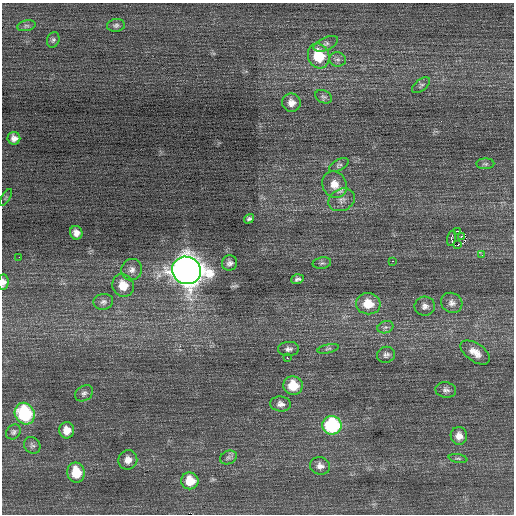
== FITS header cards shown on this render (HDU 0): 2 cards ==
NAXIS1  =                  512 / Axis length
NAXIS2  =                  512 / Axis length

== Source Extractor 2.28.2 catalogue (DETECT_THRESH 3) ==
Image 512 x 512 px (HDU 0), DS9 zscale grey, 1 PNG px = 1 image px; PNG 516 x 516 px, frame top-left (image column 1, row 512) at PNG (2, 3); each listed source drawn as its Kron ellipse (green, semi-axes under 4 px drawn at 4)
Background 0.28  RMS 0.74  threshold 2.23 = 3 sigma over >= 5 px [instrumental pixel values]
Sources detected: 58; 1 with non-positive FLUX_AUTO (blend fragments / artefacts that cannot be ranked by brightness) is neither listed nor drawn; the other 57 listed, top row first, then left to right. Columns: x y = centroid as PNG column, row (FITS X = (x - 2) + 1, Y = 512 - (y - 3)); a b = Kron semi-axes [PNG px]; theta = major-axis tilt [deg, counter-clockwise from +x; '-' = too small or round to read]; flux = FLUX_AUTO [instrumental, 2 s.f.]
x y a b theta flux
116 25 9 6 7 140
26 26 9 5 12 130
53 40 8 6 71 120
326 44 13 6 23 220
319 56 13 10 -71 1800
338 59 8 7 - 170
421 85 10 5 38 130
323 97 9 6 -27 120
291 103 9 9 - 350
14 138 6 6 - 250
485 164 9 5 2 110
339 165 10 5 30 130
334 184 14 12 -64 640
6 197 9 4 57 82
342 200 14 11 25 370
249 219 5 4 - 110
458 231 4 2 - 230
76 233 7 6 - 300
461 236 3 2 - 38
451 238 8 3 76 230
458 245 3 2 - 230
482 255 4 3 - 44
19 257 2 2 - 28
392 261 3 2 - 190
230 263 8 7 - 180
322 263 9 5 9 110
132 270 11 10 - 310
187 270 14 13 - 70000
297 279 6 5 - 150
3 282 7 5 85 270
123 285 11 10 - 810
103 302 10 8 10 170
452 303 11 10 - 270
368 304 12 10 -7 990
425 306 10 9 - 250
385 327 8 6 19 140
288 349 10 7 4 200
328 349 11 4 13 120
475 352 17 9 -35 520
386 355 9 8 - 170
287 358 3 2 - 270
293 386 10 9 - 1200
446 390 10 7 -8 190
84 393 9 7 34 160
281 404 10 7 -5 270
25 414 11 9 -62 4200
332 425 10 9 - 5400
67 430 8 7 - 530
13 432 8 7 - 130
459 436 9 8 - 340
32 445 9 7 -45 150
228 457 9 6 25 160
458 458 9 3 -11 88
128 460 10 9 - 410
320 466 10 8 -18 270
76 472 10 8 -79 1400
190 481 8 8 - 1000
At the frame edge (FLAGS 8, measured only in part): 1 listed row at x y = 3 282
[1 non-positive-flux detection neither listed nor drawn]